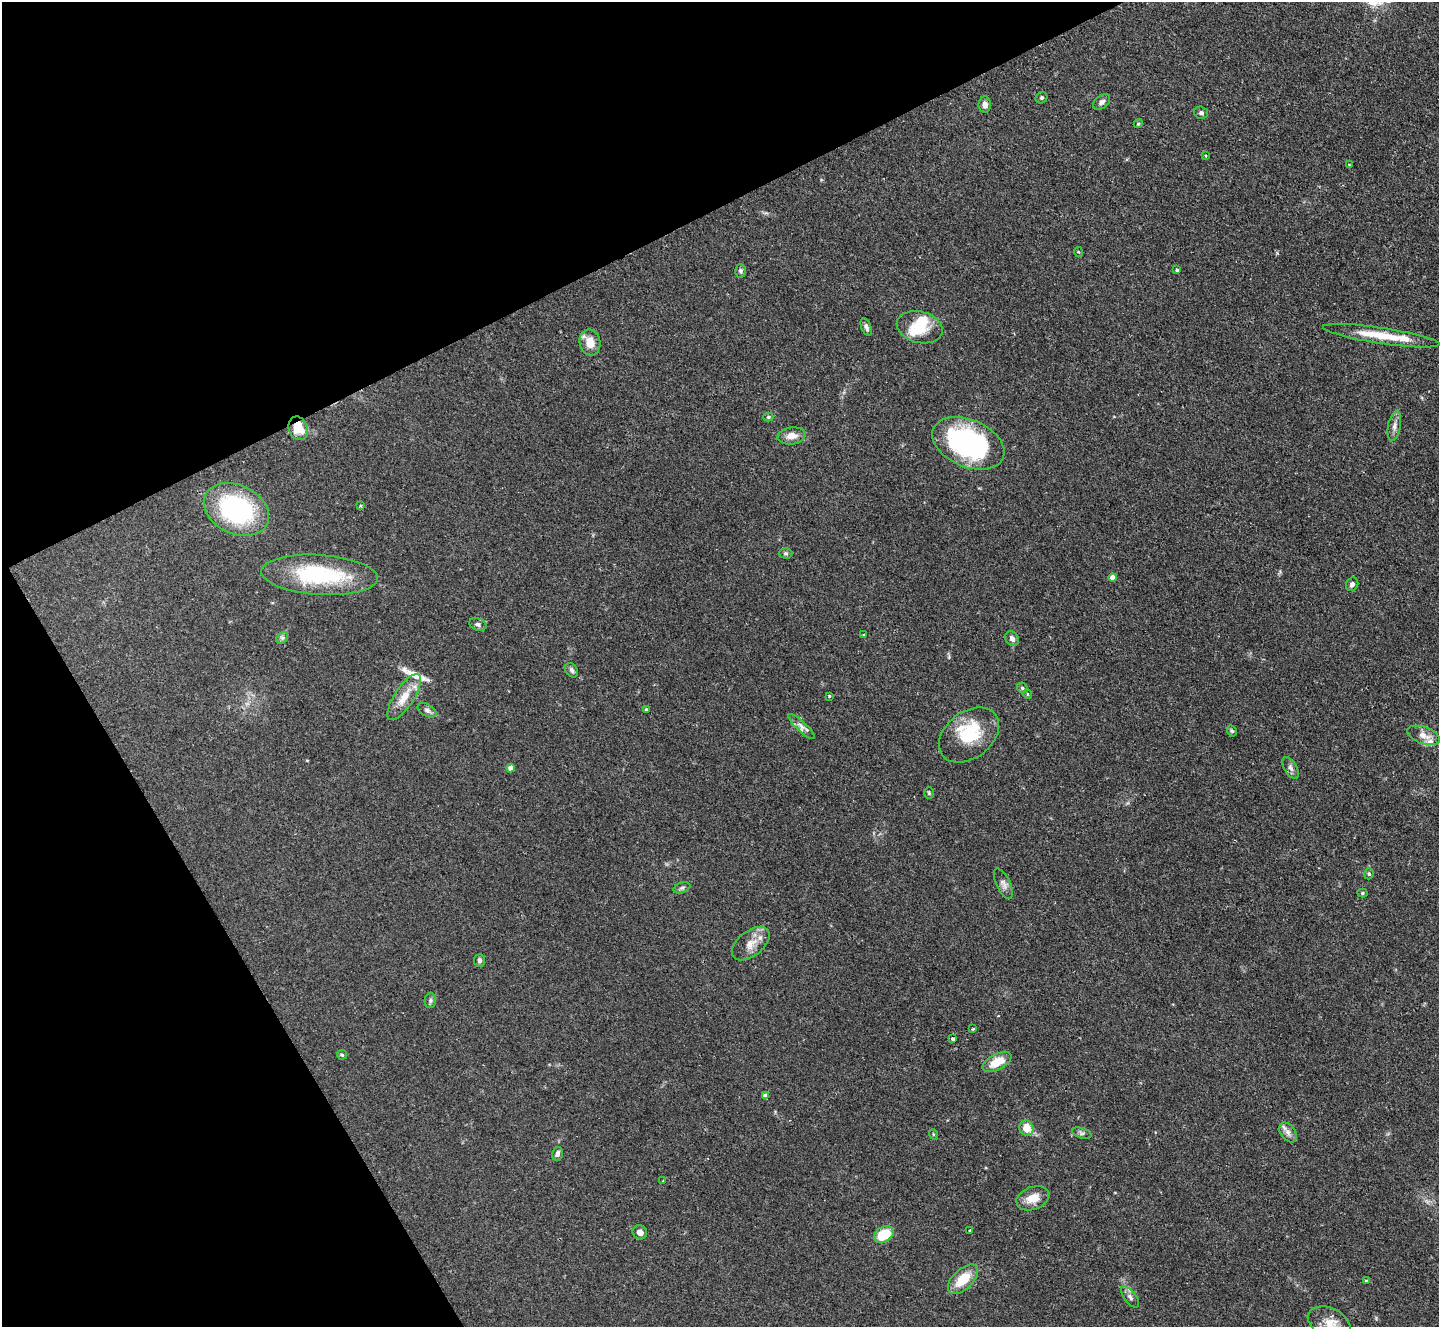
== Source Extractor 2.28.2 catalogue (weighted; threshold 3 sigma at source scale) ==
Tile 5 of 4 x 4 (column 1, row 2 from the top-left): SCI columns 1-1437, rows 2943-4267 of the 5755 x 5746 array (HDU 1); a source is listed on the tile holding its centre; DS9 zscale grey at full resolution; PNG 1441 x 1329 px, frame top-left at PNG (2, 2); each listed source drawn as its Kron ellipse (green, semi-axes under 4 px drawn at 4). Shown black and unused: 26% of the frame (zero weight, under 2 of 3 exposures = <1% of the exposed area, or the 3 px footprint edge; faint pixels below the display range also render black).
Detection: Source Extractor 2.28.2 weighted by HDU 2 'WHT'; one run over the whole footprint, this tile lists its part. Background 0.105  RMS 0.0057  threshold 0.0256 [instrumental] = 3 sigma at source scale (4.5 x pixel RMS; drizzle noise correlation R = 1.50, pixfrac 1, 0.05/0.05 arcsec/px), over >= 5 px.
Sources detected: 79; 1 inside a brighter object's white glare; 1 cosmic-ray / hot-pixel residue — neither listed nor drawn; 8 inside a brighter listed object's ellipse — not listed separately; the other 69 listed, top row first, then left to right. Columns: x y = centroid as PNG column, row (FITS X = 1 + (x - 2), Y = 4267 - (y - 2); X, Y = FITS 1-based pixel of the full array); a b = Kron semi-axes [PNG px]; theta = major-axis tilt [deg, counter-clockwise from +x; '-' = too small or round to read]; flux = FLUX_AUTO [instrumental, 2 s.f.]
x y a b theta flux
1041 98 6 5 - 1.2
1102 102 10 6 39 2.1
985 105 8 6 -88 2.8
1201 113 7 6 - 1.4
1138 124 5 3 - 0.53
1205 155 3 3 - 0.58
1349 165 4 3 - 0.69
1079 252 5 3 - 0.47
1177 270 4 4 - 0.81
741 271 6 5 - 1.3
866 327 9 5 -67 1.7
920 327 23 15 -14 15
1381 336 59 8 -8 18
590 343 13 10 -77 7.8
768 417 5 4 - 0.7
1394 426 15 6 79 3.1
298 428 12 9 -68 13
791 436 14 8 6 5.2
968 443 38 23 -23 100
361 506 4 3 - 0.76
236 509 34 24 -25 76
786 553 7 5 -1 1.1
319 575 58 20 -4 54
1112 577 4 4 - 3.7
1352 584 7 6 - 2
478 624 9 6 -20 1.7
864 635 3 2 - 0.82
282 638 6 5 - 1.2
1012 639 8 6 -60 2.6
572 670 8 6 -56 1.6
1022 688 6 5 - 0.9
1027 694 5 3 - 0.47
829 696 4 3 - 0.7
404 697 27 10 57 10
427 710 10 6 -29 1.9
646 710 4 3 - 0.88
802 727 18 5 -43 3
1232 731 6 4 -62 0.81
969 735 34 23 38 26
1424 735 17 8 -19 5.2
511 768 4 4 - 4.1
1290 768 12 6 -59 2.2
929 793 6 5 - 0.77
1369 874 6 4 72 0.77
1003 884 16 7 -64 2.7
682 888 9 5 20 1.3
1362 893 5 4 - 0.68
751 943 22 12 38 7.3
479 960 6 5 - 1.3
430 1001 7 5 89 1.2
973 1029 4 2 - 0.79
953 1039 4 3 - 3
342 1055 5 4 - 0.74
997 1062 16 8 29 10
765 1096 4 4 - 3.8
1026 1128 8 7 - 8.7
1288 1132 11 7 -54 2.7
1082 1133 10 5 -15 1.4
933 1134 5 3 - 0.54
557 1154 7 5 77 2.4
663 1181 3 2 - 0.69
1033 1198 17 11 21 8.2
970 1230 3 3 - 0.91
640 1232 7 7 - 3
884 1234 10 7 29 16
963 1279 18 10 44 14
1366 1281 3 3 - 0.78
1130 1297 12 6 -52 2.3
1329 1323 22 14 -25 11
Overlapping masked pixels (flux is a lower limit): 1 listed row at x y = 298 428
Isophote crosses this tile's border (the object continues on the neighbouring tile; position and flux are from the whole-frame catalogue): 1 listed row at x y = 1329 1323